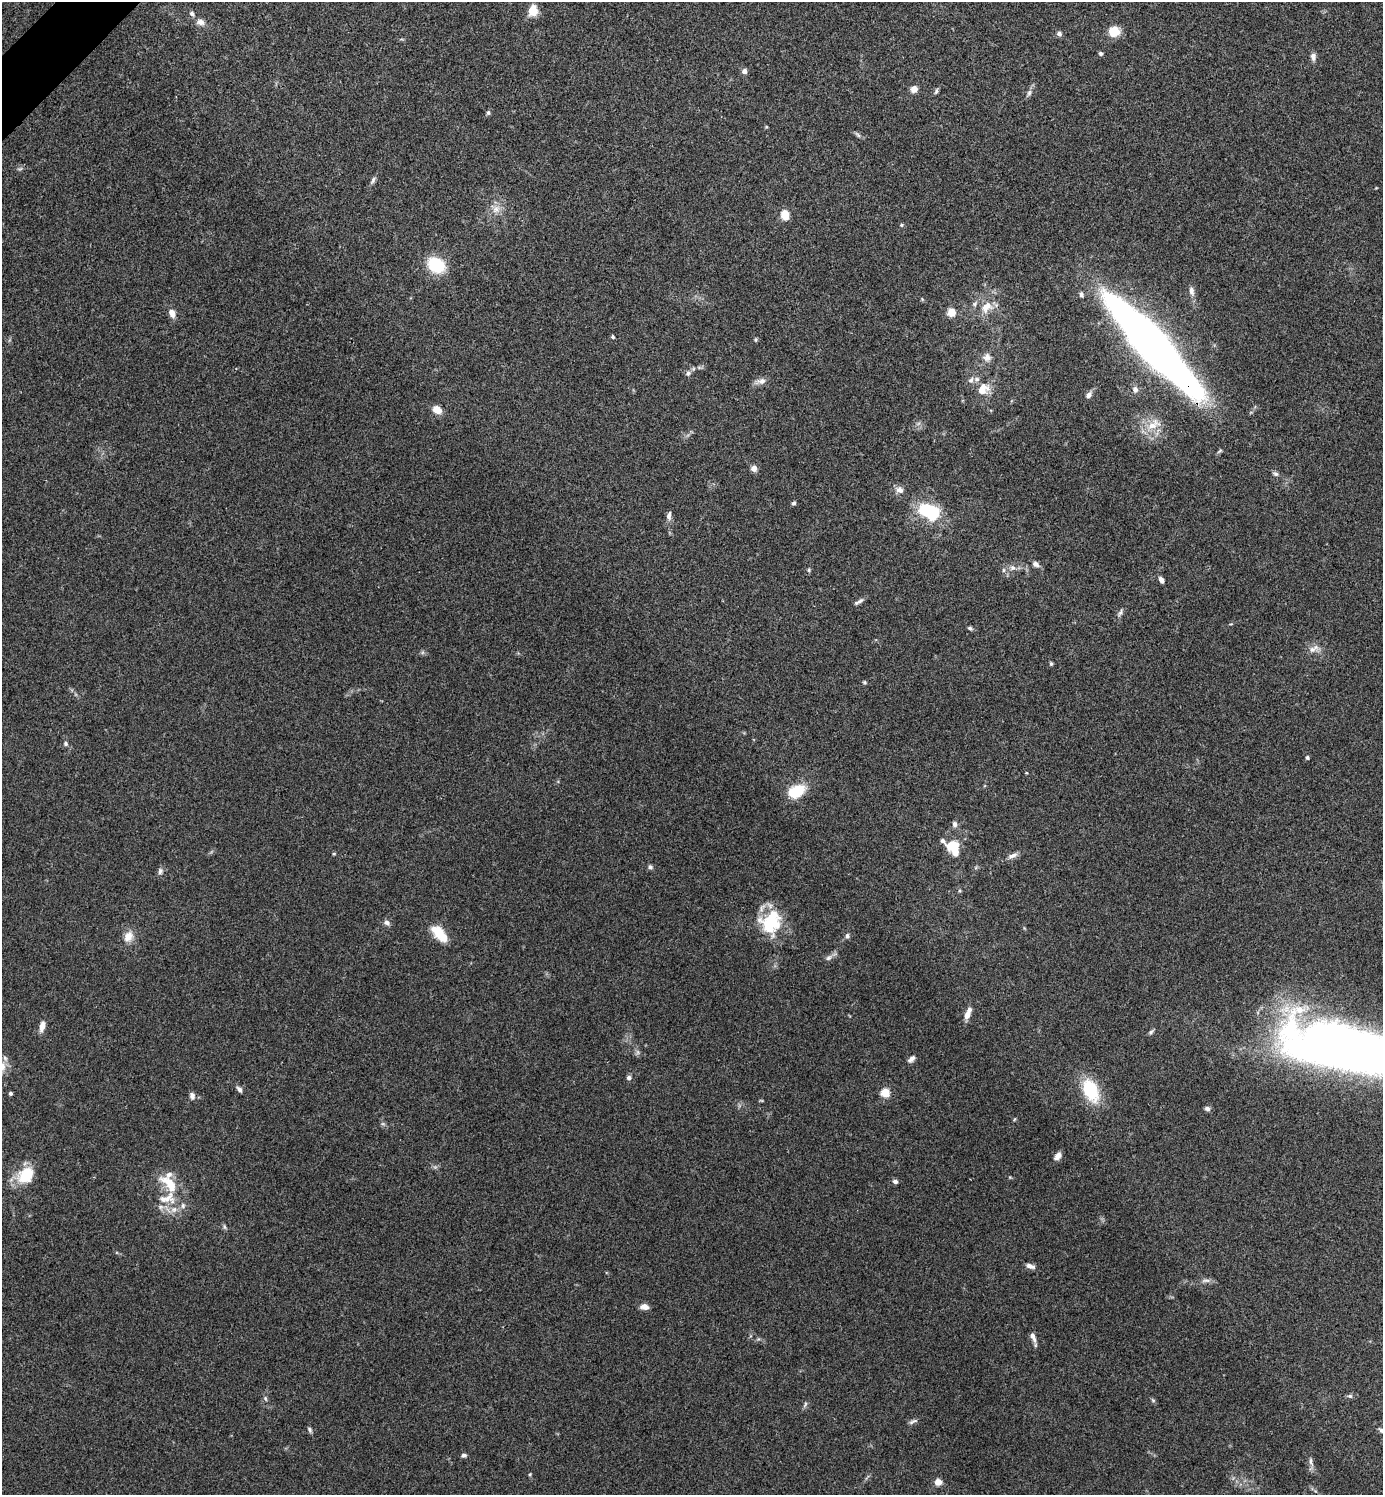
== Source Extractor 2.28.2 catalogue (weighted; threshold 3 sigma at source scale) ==
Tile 11 of 4 x 4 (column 3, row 3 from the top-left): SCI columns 2920-4300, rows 1499-2991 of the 5980 x 5981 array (HDU 1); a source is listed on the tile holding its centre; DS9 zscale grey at full resolution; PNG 1385 x 1497 px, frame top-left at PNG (2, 2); no overlay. Shown black and unused: <1% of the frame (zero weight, under 3 of 4 exposures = <1% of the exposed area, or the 3 px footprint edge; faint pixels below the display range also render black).
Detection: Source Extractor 2.28.2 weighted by HDU 2 'WHT'; one run over the whole footprint, this tile lists its part. Background 0.115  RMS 0.0066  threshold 0.0295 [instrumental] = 3 sigma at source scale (4.5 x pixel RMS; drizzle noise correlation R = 1.50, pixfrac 1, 0.05/0.05 arcsec/px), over >= 5 px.
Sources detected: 115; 1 too faint to see at this stretch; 2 inside a brighter object's white glare — not listed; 8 inside a brighter listed object's ellipse — not listed separately; the other 104 listed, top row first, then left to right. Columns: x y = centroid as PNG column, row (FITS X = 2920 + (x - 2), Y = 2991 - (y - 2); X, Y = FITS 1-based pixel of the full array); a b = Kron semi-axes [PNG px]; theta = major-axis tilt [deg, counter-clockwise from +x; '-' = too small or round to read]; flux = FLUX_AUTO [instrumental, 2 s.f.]
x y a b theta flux
533 11 13 10 73 8.1
192 14 7 5 -43 1.8
201 22 11 8 -11 3.8
1114 31 10 9 - 14
1059 33 6 5 - 2.2
1101 53 5 4 - 1.3
1313 57 10 6 -83 2.8
744 71 5 5 - 3.5
914 89 6 6 - 6
936 91 8 4 64 1.3
1029 93 10 6 70 2.1
488 113 7 5 75 1.2
858 135 8 4 -45 1.4
373 180 11 5 64 1.7
496 209 12 10 45 5.9
785 215 5 5 - 33
901 225 5 4 - 0.95
436 265 15 12 -36 34
1191 291 12 7 -81 3.1
1081 294 6 4 -74 1.6
987 307 19 13 43 11
951 312 5 5 - 21
172 313 10 7 -72 4.5
613 337 5 4 - 1
756 340 7 3 82 0.81
1152 346 105 21 -47 640
987 357 12 12 - 4.6
699 367 6 4 -19 1.1
688 373 8 6 41 2
971 380 9 6 60 2.4
761 381 12 8 7 3.8
983 389 17 13 39 10
1135 389 9 7 -79 3
1089 395 10 6 53 2.7
437 410 10 7 -32 7.1
1153 424 25 13 32 12
754 468 8 7 - 3.1
1275 474 8 5 -29 1.6
900 490 10 8 -34 3.8
794 503 5 5 - 1.3
929 512 21 13 -20 45
669 516 12 6 86 2.6
1036 564 10 7 -31 2.6
1013 568 10 8 8 3.3
809 570 5 5 - 0.91
1161 580 6 4 -62 3.1
860 601 12 5 38 2.2
1120 613 13 4 61 1.9
970 628 7 5 -21 1.2
1314 649 18 9 18 4.9
1051 664 5 4 - 0.88
865 682 5 4 - 0.84
65 743 6 5 - 1.4
1307 758 4 4 - 1.4
1026 773 4 3 - 0.48
796 792 16 10 20 25
955 824 8 6 -88 2.2
953 845 16 8 12 11
334 854 5 4 - 0.74
1012 856 14 6 24 3.4
650 867 6 6 - 1.5
160 871 9 6 82 2.1
771 922 30 28 17 31
387 923 8 7 - 2.4
439 934 23 11 -47 14
128 936 14 11 60 7.1
847 936 7 6 - 1.8
829 958 11 6 37 2.6
968 1013 16 6 68 5.3
42 1026 12 6 77 5.1
1151 1032 9 4 44 1.3
1360 1048 151 39 -12 670
638 1052 7 4 -89 1.5
911 1059 10 6 44 2.4
2 1067 19 8 77 5.7
629 1078 6 5 - 2
240 1089 9 5 -51 2
1090 1090 22 13 -66 36
10 1093 4 4 - 1.2
885 1093 5 5 - 28
192 1096 9 6 -82 2.7
1207 1108 7 5 -9 2.1
1015 1119 5 3 - 0.62
1058 1156 11 7 45 3.2
26 1175 22 16 47 21
895 1181 6 5 - 1.9
169 1184 30 13 -46 18
174 1209 10 8 25 4.2
224 1227 8 3 -71 1.1
1030 1266 12 6 -18 2.8
1206 1281 14 4 3 2.3
644 1307 11 7 -6 3.5
1033 1337 14 6 -67 3.6
1350 1396 7 6 - 1.4
265 1398 7 5 -71 1.2
1153 1400 6 5 - 1.1
805 1404 10 4 64 1.4
913 1421 13 4 24 1.8
310 1430 8 5 -62 1.4
1382 1430 9 6 -28 2
464 1455 6 4 2 1.6
1311 1462 14 5 -77 2.7
530 1474 5 3 - 0.64
938 1482 7 7 - 4.9
Overlapping masked pixels (flux is a lower limit): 1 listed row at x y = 1152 346
Isophote crosses this tile's border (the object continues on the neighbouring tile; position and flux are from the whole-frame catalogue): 3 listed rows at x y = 1360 1048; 2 1067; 1382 1430